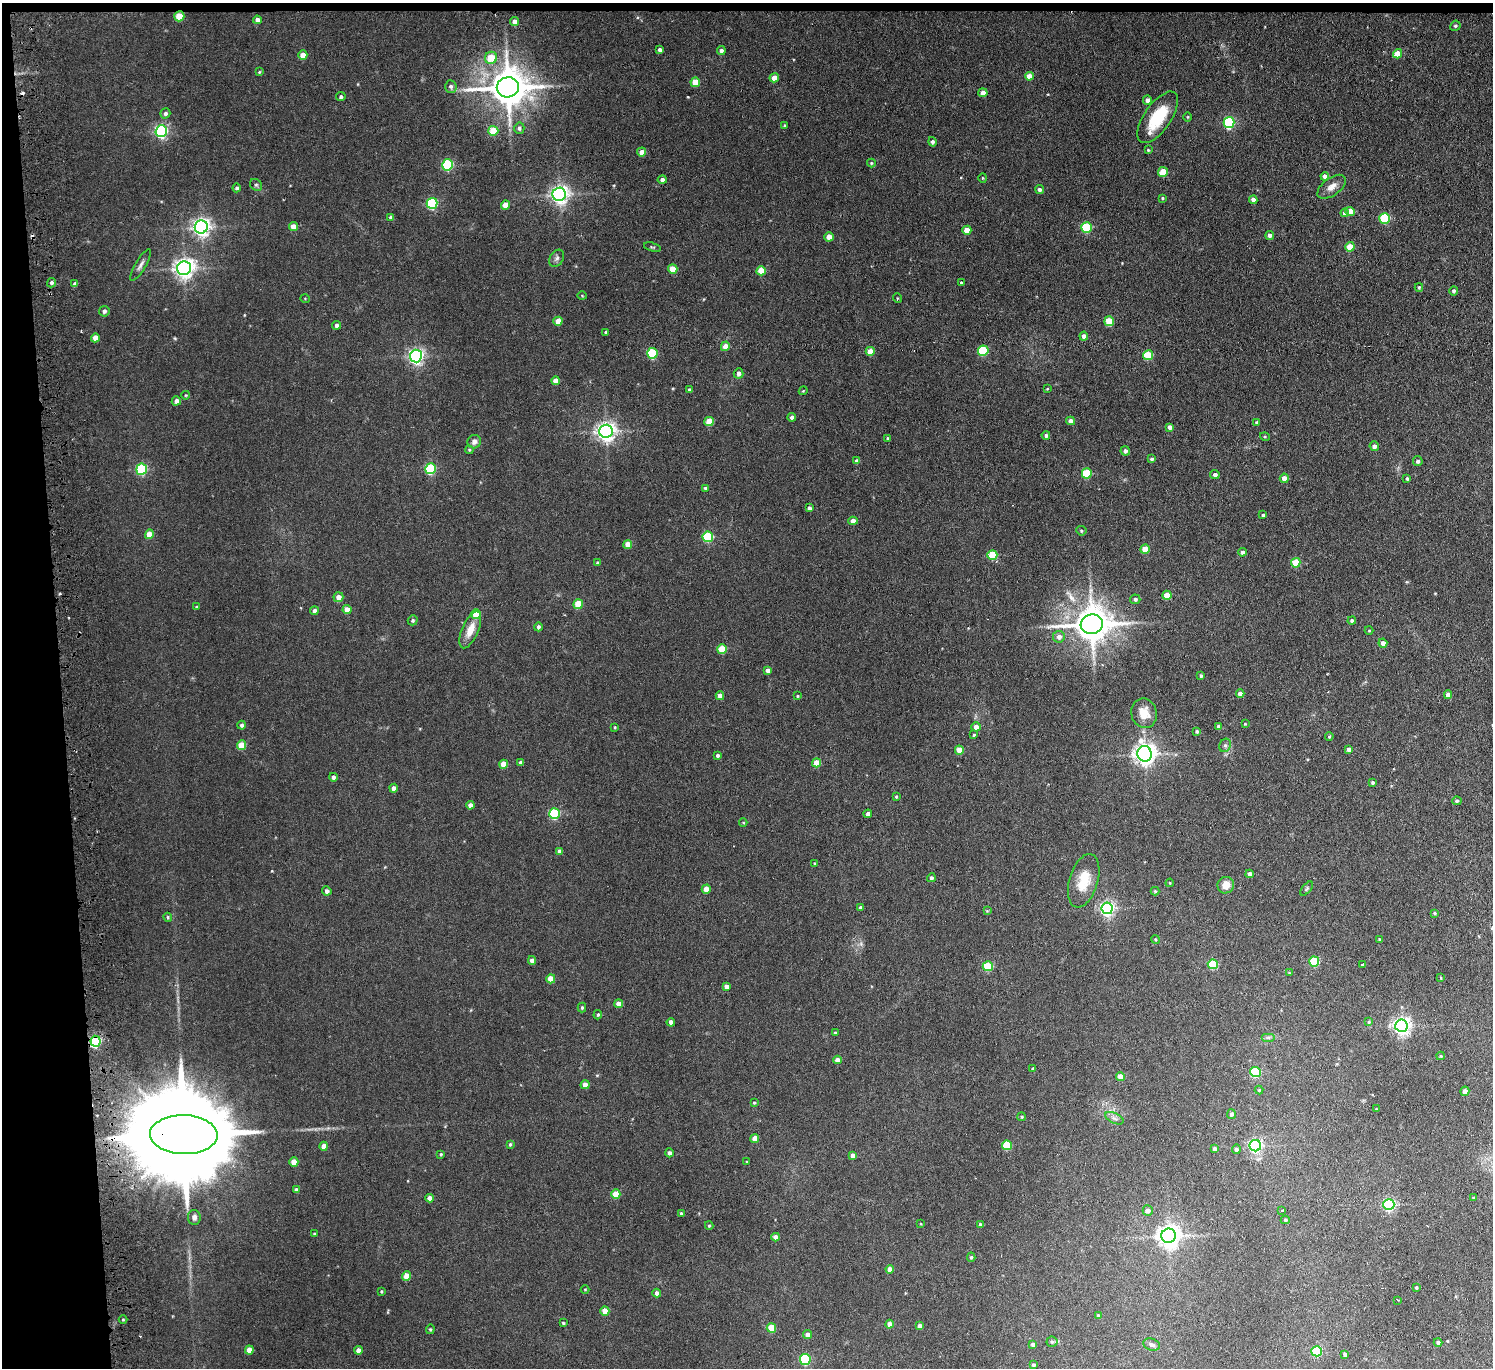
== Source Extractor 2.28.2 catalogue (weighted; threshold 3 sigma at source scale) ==
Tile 1 of 3 x 3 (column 1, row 1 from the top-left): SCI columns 52-1542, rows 2858-4223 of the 4545 x 4424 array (HDU 1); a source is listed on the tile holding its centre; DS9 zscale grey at full resolution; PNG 1495 x 1370 px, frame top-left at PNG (2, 3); each listed source drawn as its Kron ellipse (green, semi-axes under 4 px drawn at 4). Shown black and unused: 5% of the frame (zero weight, under 3 of 6 exposures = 2% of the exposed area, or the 3 px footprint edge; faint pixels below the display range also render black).
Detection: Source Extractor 2.28.2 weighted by HDU 2 'WHT'; one run over the whole footprint, this tile lists its part. Background -0.0823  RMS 0.0079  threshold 0.0324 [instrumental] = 3 sigma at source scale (4.09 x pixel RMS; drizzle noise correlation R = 1.36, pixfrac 0.8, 0.05/0.05 arcsec/px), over >= 5 px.
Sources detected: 283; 2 cosmic-ray / hot-pixel residue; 1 long thin detection or spike segment (spike, bleed or trail) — neither listed nor drawn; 1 inside a brighter listed object's ellipse — not listed separately; the other 279 listed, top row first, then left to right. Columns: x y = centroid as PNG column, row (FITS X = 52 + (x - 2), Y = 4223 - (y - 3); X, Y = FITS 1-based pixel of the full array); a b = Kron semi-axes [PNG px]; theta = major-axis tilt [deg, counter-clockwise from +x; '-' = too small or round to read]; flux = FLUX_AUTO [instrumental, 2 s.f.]
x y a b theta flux
179 16 5 5 - 16
257 20 4 4 - 4.1
515 21 4 4 - 4.9
1455 26 5 5 - 1.4
660 50 4 4 - 2
721 51 4 4 - 2
1397 54 5 4 - 11
303 55 5 4 - 6.7
491 58 6 6 - 15
259 72 4 3 - 0.72
1029 76 4 4 - 6.1
774 78 4 4 - 6.5
695 82 5 4 - 14
451 86 6 5 - 2.1
508 87 11 10 - 2200
983 93 4 4 - 5.7
341 97 5 4 - 1.7
1147 100 5 4 - 3.3
165 113 5 4 - 2
1158 117 30 13 55 29
1188 117 5 3 - 0.66
1229 122 5 5 - 78
785 126 4 3 - 0.82
519 128 5 5 - 1.8
161 131 6 5 - 140
493 131 5 5 - 16
932 142 5 4 - 1.9
1148 150 4 4 - 0.7
642 152 4 4 - 5
871 163 4 4 - 0.77
448 165 5 5 - 70
1163 172 5 4 - 13
1325 176 4 4 - 4.9
983 178 4 4 - 0.73
662 180 4 4 - 2.4
256 185 6 5 - 1.3
1332 187 16 8 36 5.6
237 188 4 4 - 1.5
1040 190 4 4 - 2.2
559 194 7 6 - 320
1163 198 3 2 - 0.8
1253 200 4 4 - 3.6
432 203 5 5 - 70
505 205 4 4 - 8.3
1350 211 5 4 - 10
1345 213 4 4 - 4.6
391 217 4 4 - 2.2
1385 218 5 5 - 45
201 227 7 6 - 330
293 227 4 4 - 7.5
1086 227 5 5 - 45
967 230 4 4 - 7.6
1270 235 4 4 - 2.6
829 237 4 4 - 6.4
652 247 9 3 -17 1.1
1350 247 5 4 - 13
557 258 9 6 56 2.3
141 265 18 5 60 3.3
184 268 7 7 - 420
673 269 5 4 - 12
761 271 4 4 - 14
51 283 5 4 - 1.6
961 283 3 3 - 1.2
75 284 4 4 - 3.3
1419 287 4 3 - 0.98
1454 291 4 4 - 1.7
582 296 4 3 - 0.57
897 298 5 3 - 0.65
305 299 5 3 - 0.53
104 311 5 5 - 2
558 321 4 4 - 7.8
1109 321 5 5 - 17
337 325 4 4 - 2.2
606 332 3 3 - 1.3
1084 336 4 4 - 3.9
95 338 4 4 - 6.4
725 346 4 4 - 7.5
870 351 4 4 - 10
983 351 5 5 - 42
652 353 5 5 - 43
1148 355 5 5 - 27
416 356 6 6 - 220
739 373 5 5 - 3.2
556 381 4 4 - 5.9
1047 389 3 2 - 0.54
690 390 4 3 - 1.4
803 391 4 3 - 0.65
186 395 4 3 - 0.58
176 401 5 4 - 3.6
792 417 4 4 - 3
709 421 5 4 - 15
1071 421 4 4 - 3.8
1256 422 4 4 - 0.93
1170 427 4 4 - 3.1
606 431 6 6 - 370
1046 435 4 4 - 1.8
1265 437 5 3 - 0.68
887 438 3 3 - 0.65
474 442 7 6 - 3
1374 446 5 4 - 3.2
469 450 4 4 - 0.73
1125 451 4 4 - 2.4
1152 459 4 4 - 1.4
857 461 4 4 - 2.5
1418 461 5 4 - 2
142 469 6 5 - 62
431 469 5 5 - 57
1087 473 5 5 - 33
1215 475 4 4 - 2.8
1284 478 4 4 - 5.7
1407 478 4 3 - 1.2
705 488 4 4 - 0.88
809 508 4 4 - 2.2
1263 515 3 3 - 1
853 521 4 4 - 5.6
1081 531 5 4 - 1.1
149 534 5 4 - 9.5
708 537 5 5 - 43
628 544 4 4 - 8.3
1145 549 4 4 - 15
1242 552 4 4 - 2.3
992 555 5 5 - 23
598 563 4 3 - 1.5
1296 563 5 5 - 21
1167 595 4 4 - 14
338 597 5 5 - 5.2
1135 599 5 5 - 1.5
578 604 5 5 - 19
197 607 4 3 - 0.78
347 610 4 4 - 6.6
314 611 4 4 - 3
476 614 5 5 - 15
413 620 5 4 - 1.2
1352 620 4 4 - 1.5
1092 624 11 9 7 1800
538 627 4 4 - 1.7
470 630 20 8 66 9.5
1369 630 4 4 - 0.67
1059 637 6 6 - 4.2
1383 643 4 4 - 4.1
722 649 5 5 - 20
768 670 4 4 - 3.1
1201 676 4 3 - 1.1
1240 694 4 4 - 4.5
1448 695 4 4 - 4.4
720 696 4 4 - 4.6
797 696 4 3 - 0.66
1144 713 15 13 -71 11
1245 724 4 3 - 0.54
242 725 4 4 - 1.7
615 727 3 3 - 0.71
976 727 4 4 - 5
1219 727 4 4 - 3
1197 731 4 3 - 0.98
974 735 4 3 - 0.96
1329 736 4 3 - 0.82
241 745 5 4 - 15
1225 745 7 5 68 1.7
1349 749 4 4 - 3.5
959 750 4 4 - 10
1145 754 8 7 - 510
717 755 4 3 - 1.6
521 762 4 3 - 2.7
816 763 4 4 - 10
504 764 4 4 - 9.6
333 777 4 4 - 2.3
1373 782 3 3 - 1.5
394 788 4 4 - 3.5
896 797 4 3 - 0.93
1457 801 5 4 - 1.5
470 805 4 4 - 3.3
554 814 5 5 - 55
868 814 4 4 - 2.5
743 822 4 3 - 0.63
559 851 4 4 - 2.8
815 863 4 3 - 0.72
1250 874 4 4 - 3.4
931 878 4 4 - 1.5
1084 881 27 14 73 18
1170 883 4 3 - 0.58
1226 885 8 8 - 7.2
706 889 4 4 - 8.3
1307 889 8 4 50 1.3
327 891 4 4 - 2.5
1155 891 4 4 - 0.9
860 907 4 3 - 1.1
1107 908 6 6 - 180
987 911 4 4 - 0.61
1435 913 4 3 - 1
168 917 4 3 - 0.92
1155 939 4 3 - 0.7
1379 939 3 2 - 0.69
532 960 4 4 - 4.4
1314 962 5 5 - 38
1213 964 5 5 - 27
1363 965 3 3 - 1.1
988 966 5 5 - 29
1289 973 4 3 - 0.72
1441 978 4 3 - 0.72
551 979 4 4 - 9.6
726 987 4 4 - 4.6
619 1004 4 4 - 6.3
582 1008 5 4 - 1.1
598 1015 5 4 - 0.95
671 1022 4 4 - 3.9
1369 1022 4 3 - 1.1
1401 1026 6 6 - 290
835 1033 3 3 - 0.67
1268 1037 7 4 0 1.4
95 1041 5 5 - 92
1441 1056 4 4 - 0.73
838 1060 4 4 - 5.7
1032 1069 4 4 - 1.3
1256 1072 5 5 - 50
1120 1077 4 4 - 7.6
585 1085 4 4 - 6
1259 1090 4 4 - 0.93
1465 1091 5 4 - 4
754 1103 4 3 - 0.77
1376 1109 3 3 - 0.51
1231 1114 5 4 - 2.3
1022 1117 4 3 - 0.92
1114 1118 10 5 -27 2.3
184 1135 34 19 -2 25000
755 1138 4 4 - 7
510 1144 4 3 - 0.92
1007 1145 5 5 - 25
324 1146 4 4 - 4.5
1255 1146 6 5 - 130
1215 1149 4 4 - 3.1
1236 1149 4 4 - 1.8
669 1153 4 4 - 2.6
441 1154 4 3 - 0.84
853 1155 4 4 - 4.6
294 1162 4 4 - 8.6
747 1162 3 3 - 0.63
296 1190 4 3 - 2.5
616 1194 4 4 - 13
429 1198 4 4 - 4.4
1474 1198 3 3 - 1.5
1389 1205 5 5 - 86
1148 1210 5 5 - 3.5
1282 1211 4 3 - 0.59
681 1213 4 3 - 1.1
194 1217 7 6 - 2.7
1285 1220 4 4 - 0.9
921 1224 4 2 - 0.49
980 1225 4 3 - 2.1
709 1226 4 4 - 0.86
314 1234 3 3 - 0.67
1169 1236 7 7 - 570
776 1237 4 4 - 4.2
971 1257 4 4 - 1.1
890 1269 4 4 - 5.5
406 1276 4 4 - 10
1416 1287 3 3 - 0.95
585 1289 4 3 - 0.55
381 1291 4 3 - 0.8
657 1293 4 4 - 2.8
1398 1300 2 2 - 0.39
605 1311 4 4 - 9.6
1098 1316 4 3 - 2.4
123 1320 4 3 - 0.67
563 1323 3 3 - 0.85
890 1324 4 4 - 6.7
920 1326 4 4 - 3.5
771 1328 5 4 - 19
430 1329 5 4 - 0.92
808 1334 4 4 - 4.1
1052 1342 5 5 - 1.2
1438 1342 4 4 - 1.5
1033 1344 4 4 - 3.1
1152 1345 8 6 -18 2.2
249 1350 4 4 - 7.8
358 1350 4 4 - 4
1317 1351 5 5 - 43
1345 1354 4 4 - 1.8
805 1359 5 5 - 50
1033 1365 4 4 - 1.4
Overlapping masked pixels (flux is a lower limit): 3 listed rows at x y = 179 16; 95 1041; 184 1135